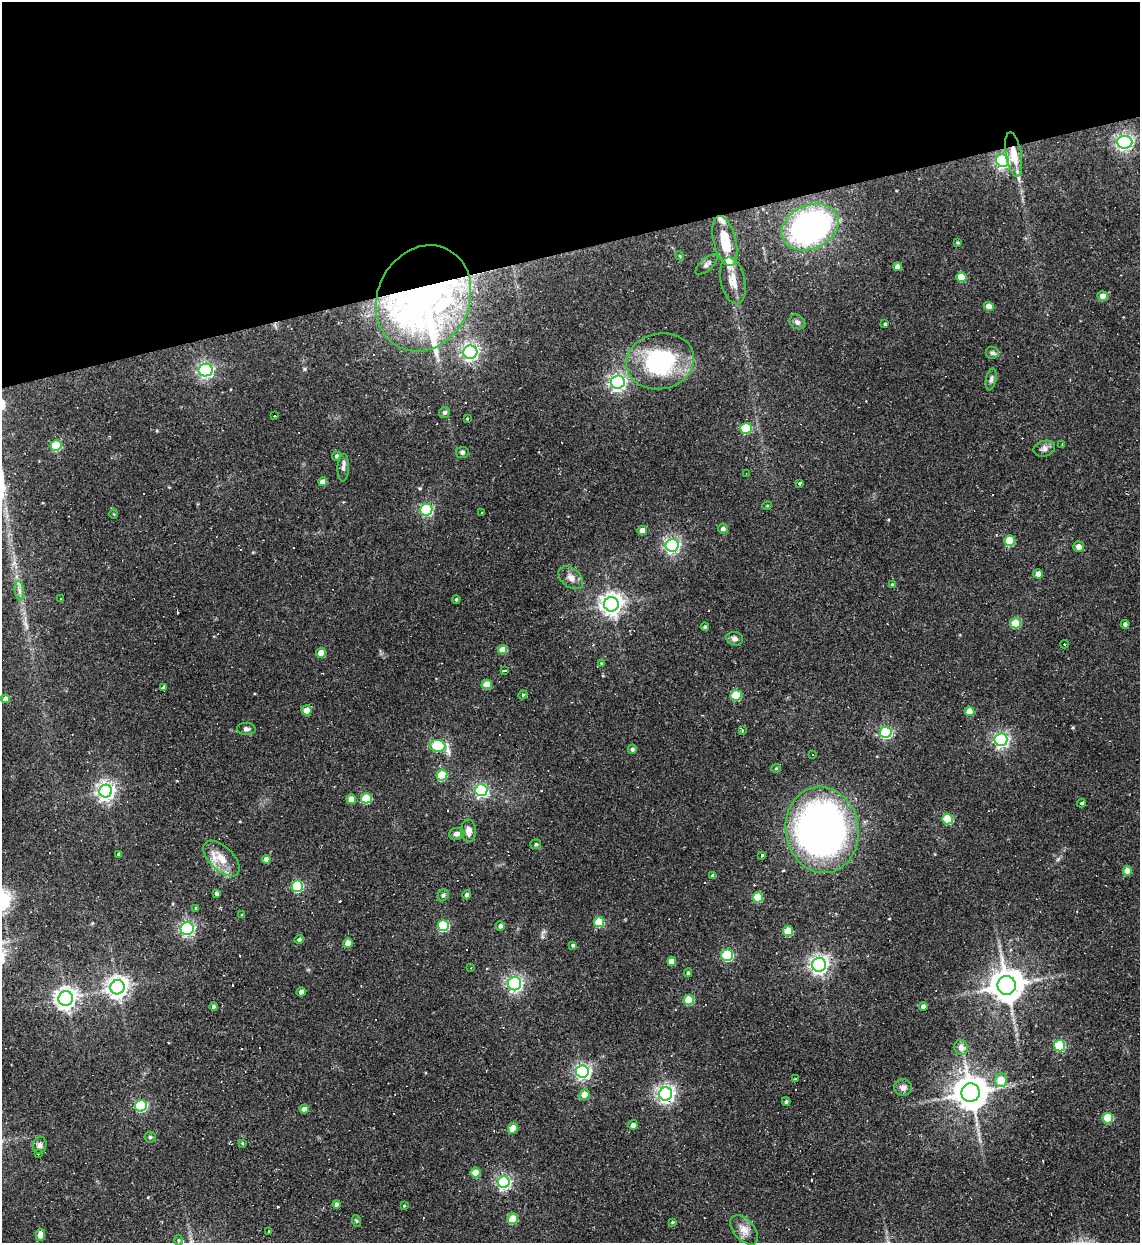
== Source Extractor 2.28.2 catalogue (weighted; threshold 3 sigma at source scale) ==
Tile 3 of 4 x 4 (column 3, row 1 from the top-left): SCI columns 2531-3668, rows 3723-4963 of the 4944 x 4963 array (HDU 1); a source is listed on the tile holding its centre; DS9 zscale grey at full resolution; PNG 1142 x 1245 px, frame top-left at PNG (2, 2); each listed source drawn as its Kron ellipse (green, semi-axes under 4 px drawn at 4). Shown black and unused: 20% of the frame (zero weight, under 2 of 3 exposures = <1% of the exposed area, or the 3 px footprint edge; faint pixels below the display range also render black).
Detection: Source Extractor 2.28.2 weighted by HDU 2 'WHT'; one run over the whole footprint, this tile lists its part. Background 0.0631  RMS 0.0059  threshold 0.0265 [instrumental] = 3 sigma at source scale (4.5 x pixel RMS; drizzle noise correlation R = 1.50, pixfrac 1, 0.05/0.05 arcsec/px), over >= 5 px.
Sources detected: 172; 19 cosmic-ray / hot-pixel residue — neither listed nor drawn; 3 inside a brighter listed object's ellipse — not listed separately; the other 150 listed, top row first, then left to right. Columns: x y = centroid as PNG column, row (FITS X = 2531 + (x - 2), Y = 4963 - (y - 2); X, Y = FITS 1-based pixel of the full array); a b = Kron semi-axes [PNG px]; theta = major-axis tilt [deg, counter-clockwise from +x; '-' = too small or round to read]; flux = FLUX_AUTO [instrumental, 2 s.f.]
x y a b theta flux
1124 142 8 6 -3 180
1014 155 22 7 -80 10
1003 161 6 6 - 120
810 227 30 21 25 150
725 241 26 11 -76 18
957 242 4 4 - 0.56
680 256 4 3 - 0.53
706 265 14 6 42 2
898 267 4 4 - 4.2
961 277 5 4 - 11
733 281 24 12 -78 7.9
1103 296 5 5 - 5.4
423 298 55 46 64 460
989 306 5 4 - 6.2
797 322 8 7 - 2
885 324 3 3 - 0.8
470 352 7 6 - 170
992 353 7 6 - 1.5
660 361 34 28 11 63
205 370 7 6 - 150
991 379 11 5 79 1.7
618 382 7 6 - 190
444 412 6 5 - 1.4
274 416 3 2 - 0.72
467 419 3 2 - 0.86
746 429 6 5 - 25
1062 444 3 2 - 0.34
56 446 5 5 - 33
1044 449 11 8 15 2.4
462 452 6 5 - 1.4
336 456 4 4 - 1.3
343 468 14 5 88 2.3
746 473 3 2 - 0.35
323 482 4 4 - 4.3
800 483 3 3 - 1.1
767 506 5 3 - 0.52
426 510 6 6 - 74
482 512 2 2 - 0.54
114 514 4 3 - 0.48
723 529 5 5 - 2.2
642 530 4 4 - 5.2
1009 541 5 5 - 19
672 545 6 6 - 150
1078 547 5 5 - 3.2
1038 574 5 4 - 4.6
571 578 14 9 -39 4.2
892 584 4 3 - 0.68
19 591 10 4 -82 2.1
60 599 2 2 - 0.5
456 599 4 3 - 0.77
611 604 7 7 - 410
1016 623 5 5 - 23
1125 624 4 4 - 1.3
705 627 4 3 - 1.1
735 639 8 6 -14 2.2
1065 644 4 2 - 3.5
503 650 4 4 - 10
321 653 5 5 - 9.3
601 663 4 4 - 0.5
505 670 3 3 - 5.3
487 684 5 4 - 10
163 687 4 3 - 7.9
523 695 4 4 - 0.65
736 695 6 5 - 23
6 699 4 4 - 4.1
307 710 5 5 - 6.2
970 711 5 4 - 9.4
246 729 9 6 -2 1.8
742 730 3 3 - 1.8
886 732 6 6 - 83
1001 740 6 6 - 150
437 746 8 6 -7 36
632 749 4 4 - 1.3
813 755 3 2 - 0.38
776 768 5 4 - 0.66
442 775 5 5 - 25
481 790 6 6 - 130
106 791 6 6 - 270
366 798 5 5 - 29
351 799 5 4 - 8.2
1081 803 4 3 - 1.1
948 819 5 5 - 28
822 830 43 36 -80 350
468 831 11 7 -87 3.9
457 834 8 6 7 2.4
536 844 5 5 - 0.96
119 854 3 3 - 1.2
761 856 3 3 - 7.7
221 858 22 12 -44 11
266 859 4 4 - 3.4
1127 871 5 4 - 5.8
713 876 4 4 - 2.1
297 886 6 5 - 50
217 893 4 3 - 1.7
443 895 6 5 - 1.2
467 895 4 4 - 1.5
758 897 5 5 - 21
196 909 3 3 - 11
242 915 3 3 - 0.64
599 922 5 5 - 21
443 926 5 5 - 50
500 926 5 4 - 1.9
187 929 6 6 - 120
788 931 5 5 - 15
299 939 5 4 - 1.3
348 943 5 4 - 7.3
573 945 4 3 - 1.3
727 955 6 5 - 61
672 961 5 4 - 5.7
819 965 7 7 - 240
471 968 4 2 - 0.61
688 973 4 4 - 1
514 984 6 6 - 150
1007 985 9 9 - 1200
117 987 7 7 - 400
301 992 4 4 - 2.7
66 999 7 7 - 360
689 1000 5 5 - 18
923 1006 4 4 - 2.1
214 1007 4 4 - 1.6
1060 1046 5 5 - 47
961 1047 7 6 - 3.5
582 1072 6 6 - 160
795 1078 3 2 - 0.87
1001 1080 7 6 - 12
903 1088 9 8 - 2.7
971 1093 9 9 - 1300
584 1094 5 5 - 6.6
666 1094 6 6 - 250
786 1102 4 3 - 0.93
141 1106 6 5 - 57
304 1109 4 4 - 4
1108 1118 5 5 - 25
633 1125 5 5 - 2.2
513 1128 6 4 64 7.8
150 1137 5 5 - 1
243 1143 3 3 - 3.1
40 1145 8 7 - 2
38 1154 3 2 - 0.6
476 1172 5 5 - 11
504 1182 6 6 - 130
337 1204 4 4 - 2.3
404 1206 4 3 - 0.81
513 1219 5 5 - 13
357 1221 6 4 -71 0.72
672 1222 4 3 - 0.57
744 1230 17 10 -47 5.3
269 1231 3 2 - 0.45
40 1235 6 4 78 6
179 1240 5 3 - 0.63
Overlapping masked pixels (flux is a lower limit): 2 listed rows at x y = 1014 155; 423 298